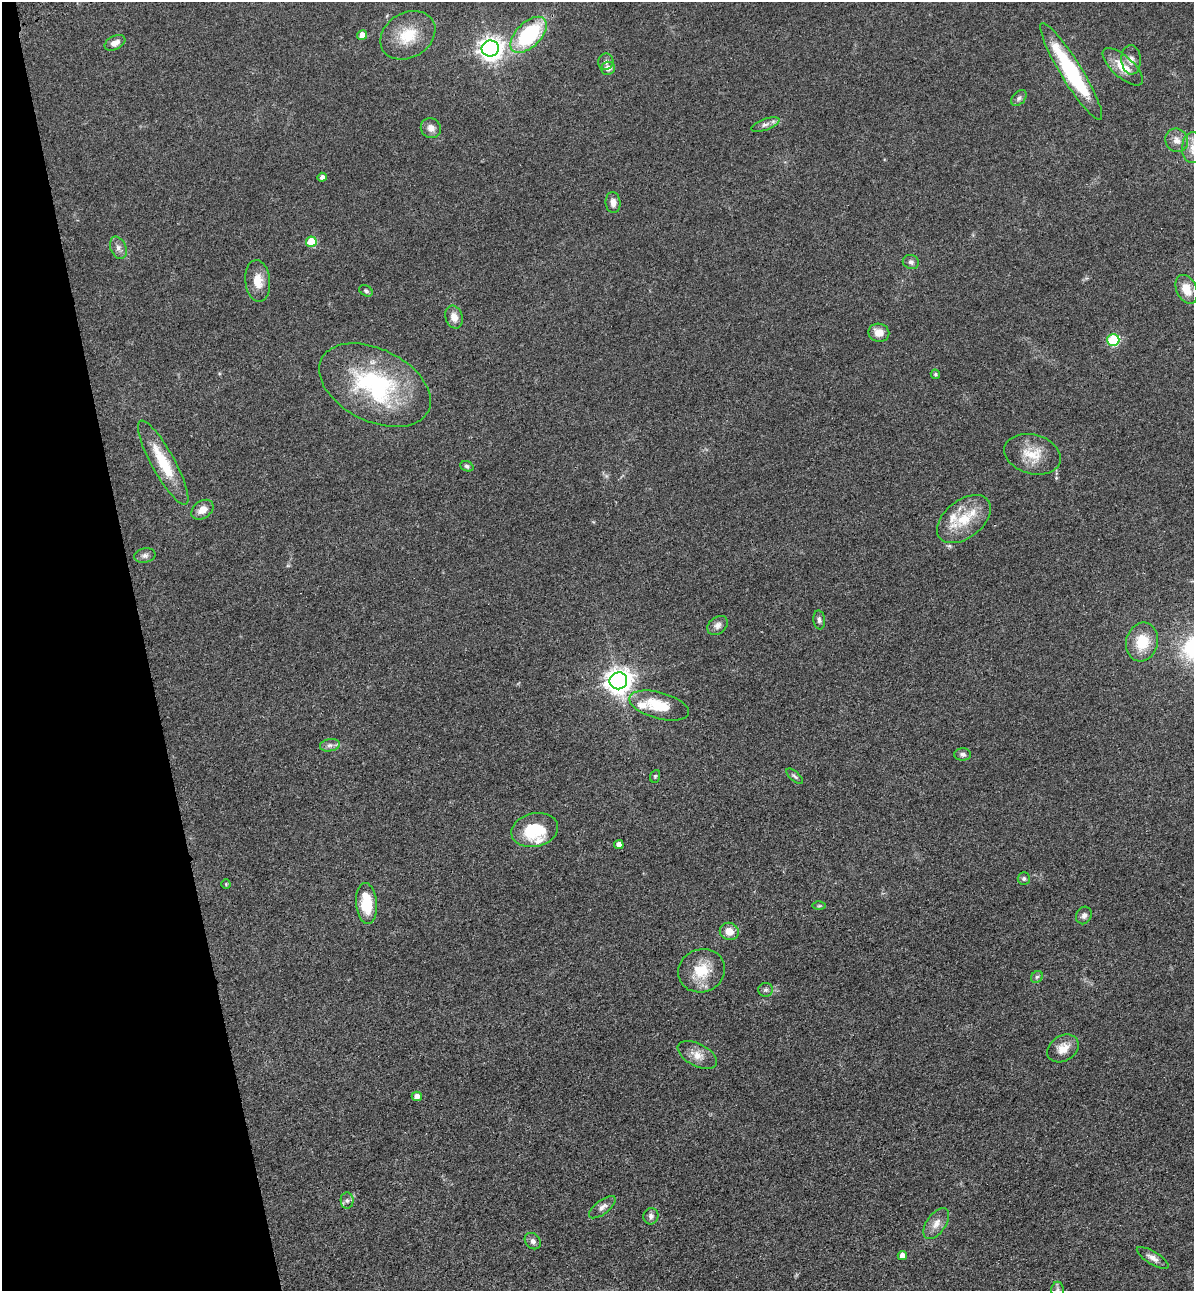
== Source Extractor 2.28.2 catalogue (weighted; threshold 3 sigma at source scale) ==
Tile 5 of 4 x 4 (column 1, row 2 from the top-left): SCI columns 307-1498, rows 2695-3983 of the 5261 x 5389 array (HDU 1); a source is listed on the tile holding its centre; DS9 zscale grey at full resolution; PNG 1196 x 1293 px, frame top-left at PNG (2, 2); each listed source drawn as its Kron ellipse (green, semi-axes under 4 px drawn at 4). Shown black and unused: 12% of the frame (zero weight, under 3 of 4 exposures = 6% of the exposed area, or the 3 px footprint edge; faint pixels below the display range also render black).
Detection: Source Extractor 2.28.2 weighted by HDU 2 'WHT'; one run over the whole footprint, this tile lists its part. Background 0.0538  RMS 0.0057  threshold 0.0259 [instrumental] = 3 sigma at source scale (4.5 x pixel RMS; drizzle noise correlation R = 1.50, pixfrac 1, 0.05/0.05 arcsec/px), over >= 5 px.
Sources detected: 68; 3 inside a brighter listed object's ellipse — not listed separately; the other 65 listed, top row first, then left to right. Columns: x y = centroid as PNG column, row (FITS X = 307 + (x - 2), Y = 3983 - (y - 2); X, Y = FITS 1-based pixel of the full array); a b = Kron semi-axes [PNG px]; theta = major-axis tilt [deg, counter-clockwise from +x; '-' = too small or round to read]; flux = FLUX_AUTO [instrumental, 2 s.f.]
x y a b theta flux
362 35 5 4 - 5.9
408 35 29 22 31 19
529 35 22 12 44 56
115 43 11 7 26 3.6
490 48 8 8 - 440
1131 60 15 10 -87 4
606 62 8 7 - 1.9
1123 67 25 10 -42 11
608 68 7 6 - 3.3
1071 71 56 10 -58 55
1019 98 9 6 47 1.6
765 124 15 5 19 2.5
431 128 10 9 - 3.8
1177 140 12 11 - 4.5
1193 148 15 11 85 7.4
322 177 5 4 - 1.8
613 202 10 7 -84 3.6
311 242 5 5 - 20
118 248 11 7 -66 2.7
911 262 8 7 - 1.7
258 281 21 12 -84 8.5
1186 289 15 10 -64 8.6
366 291 7 5 -29 1.1
454 317 12 8 -72 4.8
879 333 10 9 - 5.5
1113 340 6 6 - 43
935 374 5 4 - 0.86
375 385 60 36 -26 76
1033 454 29 19 -15 14
163 463 47 11 -61 22
467 466 7 5 -21 1.2
202 510 12 8 34 5.4
964 519 31 19 38 19
145 555 11 7 11 2
819 620 9 6 -85 1.6
717 625 11 8 38 2.7
1142 642 19 16 75 16
618 681 9 8 - 570
659 706 30 13 -16 18
330 745 10 6 10 2.1
963 754 8 6 -1 1.7
655 776 6 5 - 0.79
795 776 10 4 -41 1.3
535 830 23 17 12 24
619 845 5 4 - 3.3
1024 879 6 6 - 1.3
226 884 4 4 - 0.55
367 904 20 10 -85 18
819 906 6 4 1 0.81
1084 915 9 7 65 2.3
729 931 9 8 - 5.3
702 971 24 21 20 16
1037 977 6 5 - 1.1
766 990 7 7 - 1.5
1063 1048 17 12 32 7.4
697 1055 21 11 -27 6.3
417 1096 5 5 - 3.7
347 1201 8 6 -89 1.7
602 1207 16 6 37 2.8
651 1216 8 7 - 2
936 1224 17 9 54 5.4
533 1241 9 7 -46 2.1
902 1256 4 4 - 4.2
1153 1258 18 6 -31 3.5
1057 1290 8 6 89 1.4
Isophote crosses this tile's border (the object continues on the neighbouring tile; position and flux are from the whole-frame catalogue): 2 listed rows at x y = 1193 148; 1057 1290